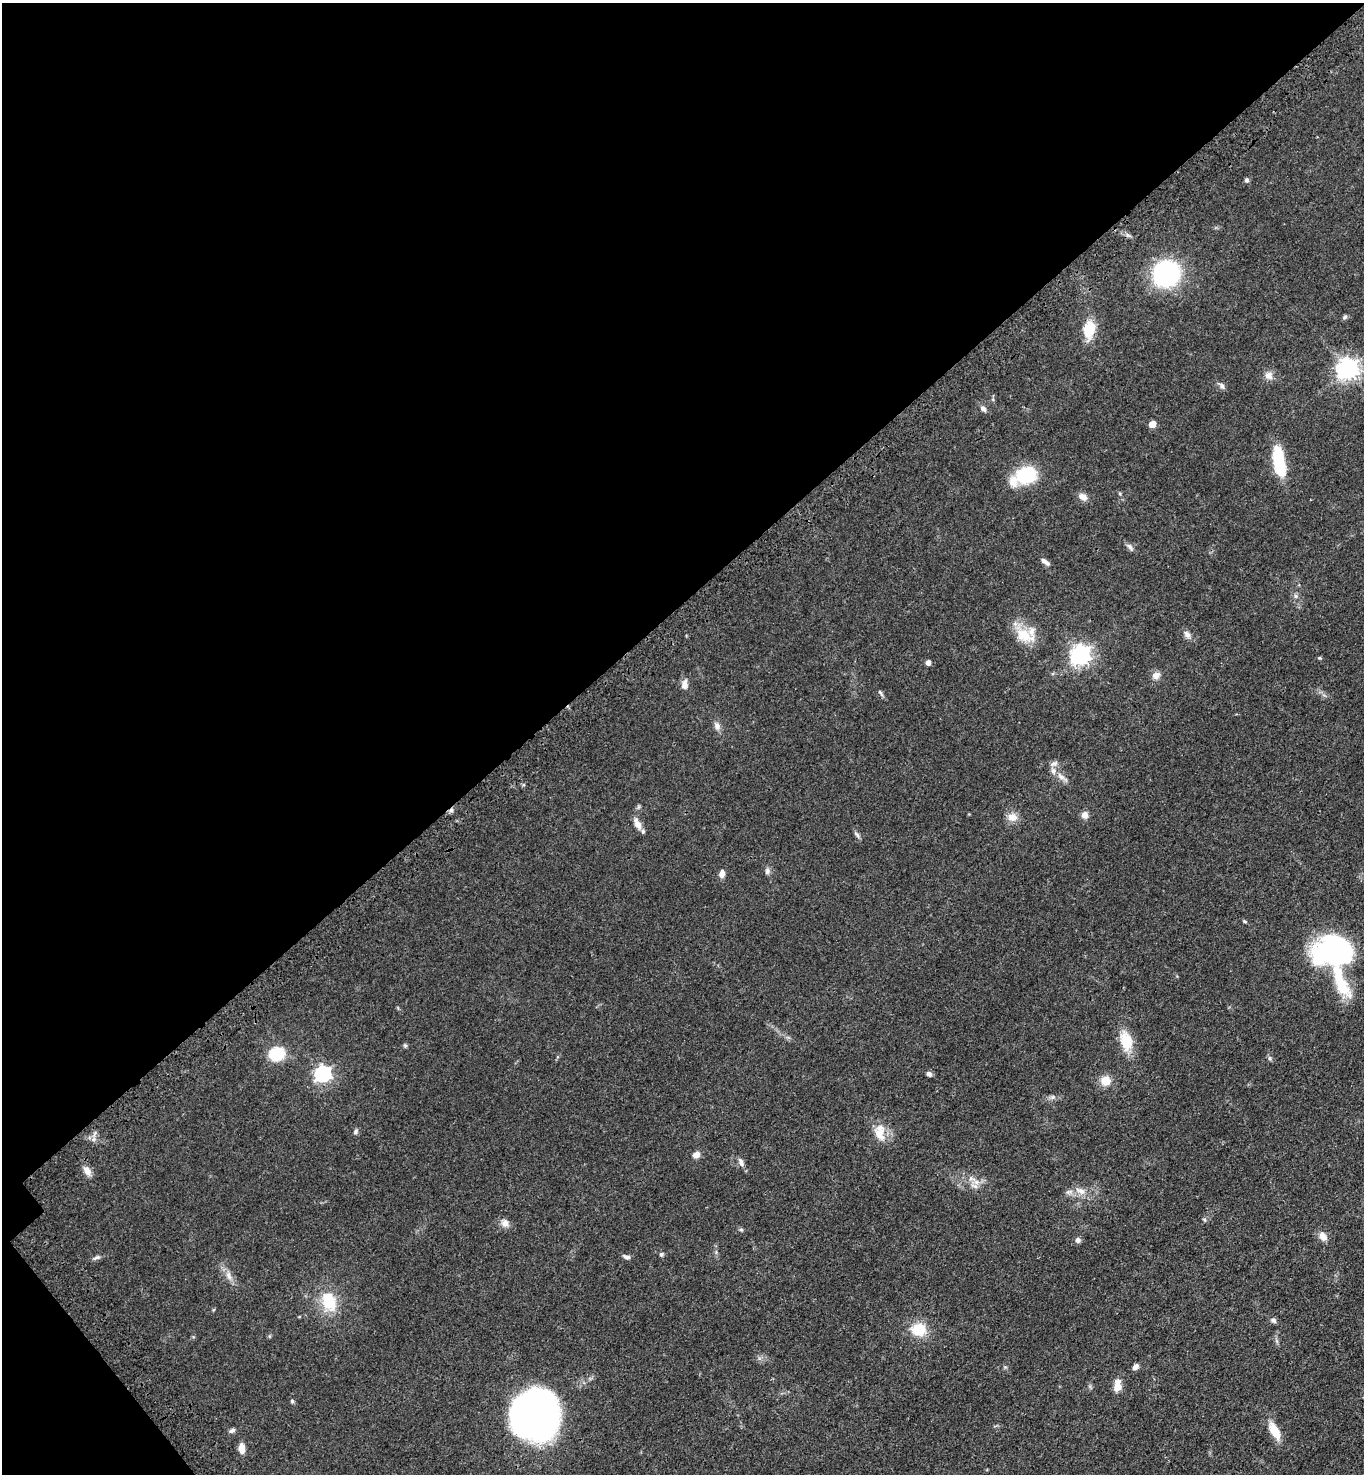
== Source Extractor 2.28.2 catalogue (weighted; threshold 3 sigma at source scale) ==
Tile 5 of 4 x 4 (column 1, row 2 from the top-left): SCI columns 250-1611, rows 3044-4515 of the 6086 x 6089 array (HDU 1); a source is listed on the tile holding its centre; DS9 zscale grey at full resolution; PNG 1366 x 1476 px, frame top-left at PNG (2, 3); no overlay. Shown black and unused: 42% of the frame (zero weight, under 3 of 4 exposures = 6% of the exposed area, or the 3 px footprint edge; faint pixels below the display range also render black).
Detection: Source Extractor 2.28.2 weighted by HDU 2 'WHT'; one run over the whole footprint, this tile lists its part. Background 0.0454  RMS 0.0052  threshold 0.0235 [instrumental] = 3 sigma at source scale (4.5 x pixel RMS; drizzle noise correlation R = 1.50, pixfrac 1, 0.05/0.05 arcsec/px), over >= 5 px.
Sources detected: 73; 2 inside a brighter object's white glare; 1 cosmic-ray / hot-pixel residue — not listed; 3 inside a brighter listed object's ellipse — not listed separately; the other 67 listed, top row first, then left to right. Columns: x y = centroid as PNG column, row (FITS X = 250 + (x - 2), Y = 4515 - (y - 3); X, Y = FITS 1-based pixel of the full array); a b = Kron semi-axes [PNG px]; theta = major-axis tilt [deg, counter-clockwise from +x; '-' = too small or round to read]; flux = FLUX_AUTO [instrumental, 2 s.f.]
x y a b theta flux
1247 180 6 5 - 1.1
1166 274 21 20 - 76
1345 317 7 5 43 0.93
1089 329 20 13 82 13
1347 369 8 7 - 310
1269 375 11 10 - 3.2
1222 386 10 6 -59 1.6
983 409 9 6 -44 1.8
1152 424 5 5 - 8.2
1279 466 33 11 -75 21
1026 475 22 17 15 26
1082 497 11 8 -31 3.1
1130 547 11 6 -52 1.6
1045 562 12 5 -33 2.1
1296 596 6 6 - 1.1
1187 634 12 7 -55 2.2
1024 635 25 18 -34 13
1080 655 7 7 - 270
928 662 4 4 - 2.8
1156 675 11 8 32 3
684 684 13 8 78 2.9
880 693 10 4 -57 0.96
717 726 11 8 -65 2.4
1053 771 10 8 -86 2.9
1061 777 13 6 -40 2.9
1085 815 8 8 - 2.9
1012 817 13 11 -2 4.5
637 824 18 8 -66 3.9
857 835 11 4 -49 1.2
767 871 9 7 75 1.6
722 874 9 6 86 2.9
1245 921 6 4 -20 0.62
1334 952 35 32 17 100
1126 1041 26 14 -75 12
405 1045 6 5 - 0.77
277 1054 11 9 20 27
1270 1058 7 5 -61 0.93
323 1074 7 6 - 150
929 1074 7 5 -32 1.5
1105 1081 11 10 - 6.8
1053 1097 7 6 - 1.3
356 1131 7 6 - 1.1
880 1133 23 14 -82 8.7
696 1155 8 6 22 3
741 1162 11 6 -63 2.1
87 1171 13 7 -54 3.5
975 1186 12 6 -19 2.3
1081 1191 16 8 -25 4.3
1204 1220 7 4 -45 0.71
505 1223 10 10 - 3
741 1229 6 4 -1 0.73
1323 1236 11 8 -54 3.9
1078 1240 6 6 - 1.7
662 1254 6 5 - 0.92
626 1257 10 5 -17 1.6
96 1258 12 5 23 1.4
229 1275 13 7 -71 3.1
329 1301 24 16 -69 17
1273 1320 8 6 -28 1.3
919 1330 18 15 2 13
1135 1367 7 5 47 2.1
1117 1386 15 9 90 5.2
292 1401 5 4 - 0.79
533 1416 43 39 67 210
232 1431 9 5 21 1.4
1275 1431 23 10 -62 8.6
242 1448 10 6 -84 5.1